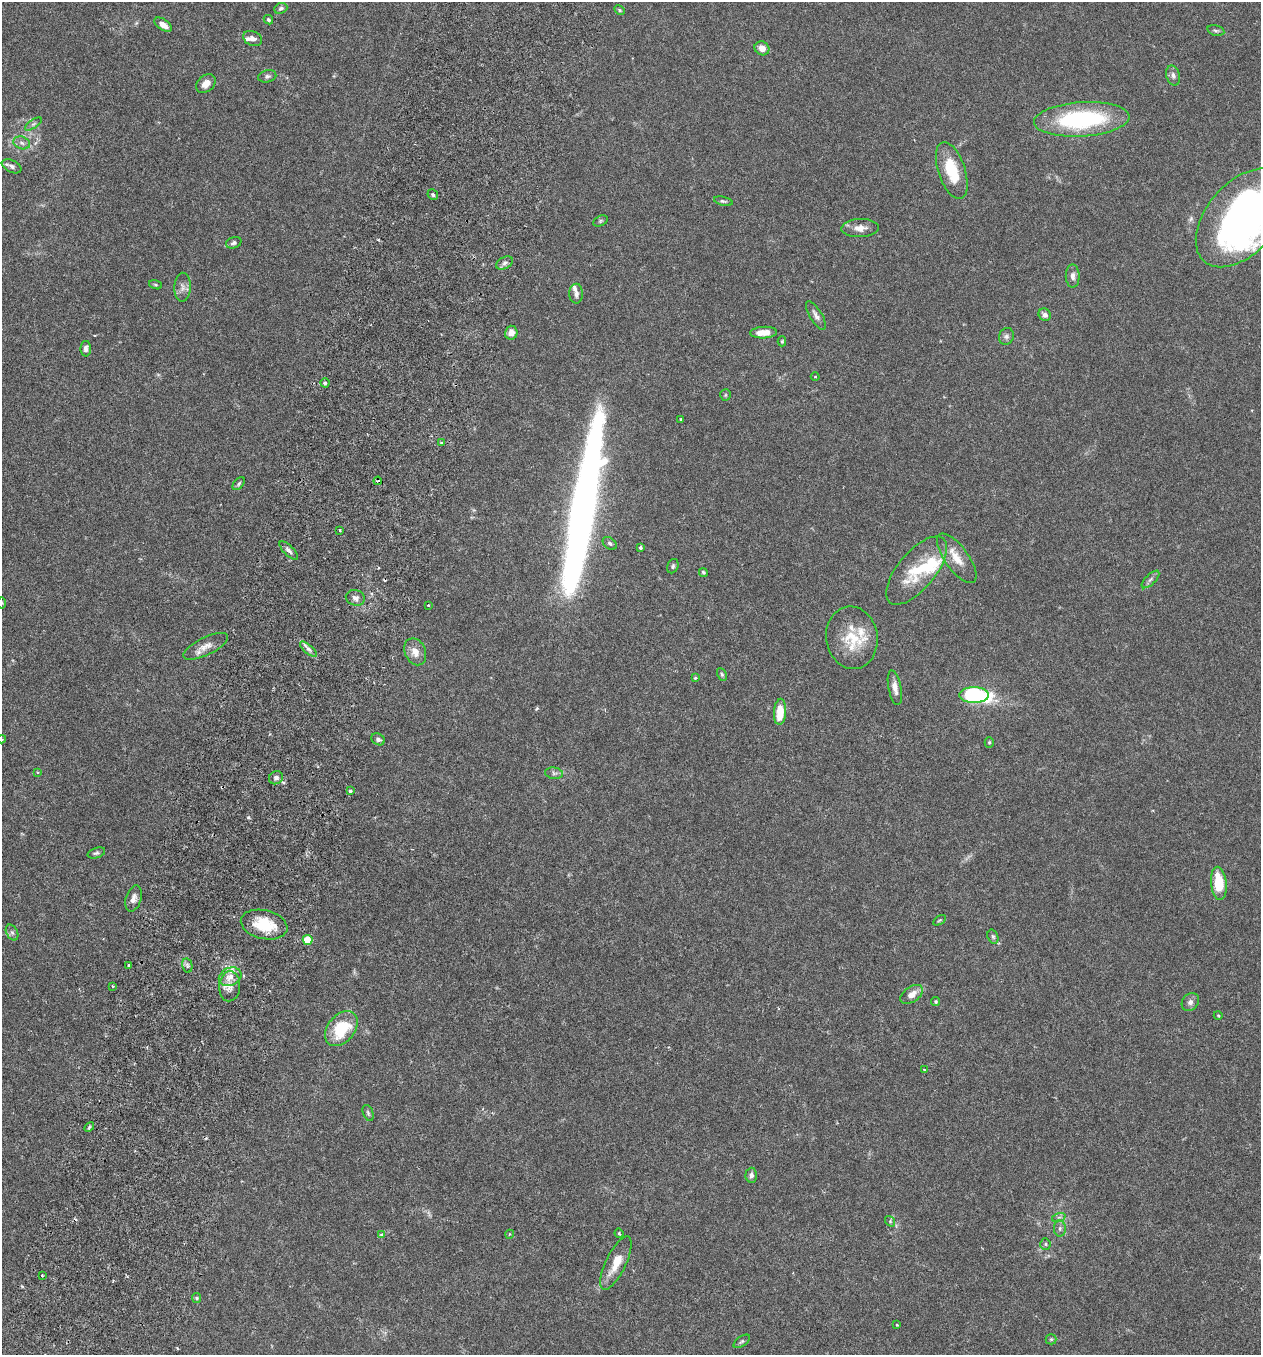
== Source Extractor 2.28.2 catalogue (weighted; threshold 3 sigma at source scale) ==
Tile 7 of 4 x 4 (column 3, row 2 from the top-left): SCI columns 2708-3966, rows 2737-4089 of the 5545 x 5467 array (HDU 1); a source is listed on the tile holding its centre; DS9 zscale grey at full resolution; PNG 1263 x 1357 px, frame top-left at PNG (2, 2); each listed source drawn as its Kron ellipse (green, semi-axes under 4 px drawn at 4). Shown black and unused: <1% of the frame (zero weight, under 3 of 6 exposures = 3% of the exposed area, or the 3 px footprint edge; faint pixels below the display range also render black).
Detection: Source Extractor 2.28.2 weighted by HDU 2 'WHT'; one run over the whole footprint, this tile lists its part. Background 0.0176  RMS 0.002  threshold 0.00801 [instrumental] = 3 sigma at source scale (4.09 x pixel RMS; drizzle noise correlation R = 1.36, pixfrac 0.8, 0.05/0.05 arcsec/px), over >= 5 px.
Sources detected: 118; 1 too faint to see at this stretch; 4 inside a brighter object's white glare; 4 cosmic-ray / hot-pixel residue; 1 long thin detection or spike segment (spike, bleed or trail) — neither listed nor drawn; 5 inside a brighter listed object's ellipse — not listed separately; the other 103 listed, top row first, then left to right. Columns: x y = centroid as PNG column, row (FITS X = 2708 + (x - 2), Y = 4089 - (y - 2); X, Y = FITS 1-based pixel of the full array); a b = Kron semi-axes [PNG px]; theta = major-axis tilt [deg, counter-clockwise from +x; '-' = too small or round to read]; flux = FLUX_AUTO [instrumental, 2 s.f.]
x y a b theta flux
281 8 7 5 22 0.48
619 10 6 4 -29 0.23
268 20 5 4 - 0.29
163 25 10 5 -34 1.3
1216 30 9 5 -13 0.36
253 38 10 7 -24 0.84
762 48 7 6 - 1.5
1173 75 10 6 -75 0.68
267 76 9 6 14 0.46
206 84 11 8 42 1.4
1082 119 48 17 4 23
33 124 10 4 33 0.41
22 143 8 6 -18 0.68
12 166 10 6 -25 0.59
952 171 29 13 -71 6.7
433 195 6 5 - 0.4
723 201 9 4 -13 0.33
1242 218 57 35 49 110
600 221 7 5 27 0.29
860 228 19 9 2 1.6
234 243 8 5 19 0.51
505 263 9 5 28 0.59
1073 276 11 7 -89 0.9
155 285 7 4 -19 0.24
183 287 14 8 88 1
576 294 10 6 90 0.72
816 315 16 6 -59 0.88
1045 315 7 5 -45 0.89
511 333 7 6 - 1
764 333 13 5 3 2.2
1006 336 8 7 - 0.57
782 341 5 4 - 0.22
86 349 8 5 89 0.7
815 377 4 3 - 0.15
325 383 4 4 - 0.34
725 395 6 5 - 0.25
681 419 3 3 - 0.14
442 443 3 3 - 0.2
378 481 4 3 - 0.84
239 484 8 4 47 0.32
340 530 3 2 - 0.21
610 543 8 5 -39 0.41
640 548 4 3 - 0.27
289 550 12 5 -44 0.63
957 558 29 11 -54 3
673 566 7 5 64 0.37
917 570 42 18 50 8
703 572 5 4 - 0.28
1150 579 11 5 45 0.55
355 598 9 7 -16 0.83
2 603 6 4 89 0.22
428 605 4 3 - 0.14
852 638 31 25 -81 6.4
206 646 24 9 26 1.7
308 649 10 4 -40 0.64
415 652 14 10 -66 1.7
722 674 7 4 -63 0.29
695 678 4 3 - 0.28
895 688 17 6 -79 1.4
974 695 14 8 0 19
780 712 13 6 86 3.5
2 739 4 3 - 0.23
378 739 7 5 -32 0.54
989 742 5 4 - 0.2
37 772 4 2 - 0.14
554 773 9 6 -8 0.53
276 778 7 6 - 0.59
350 791 4 3 - 0.32
96 853 9 5 18 0.4
1219 883 16 8 -84 5.6
134 898 13 7 74 1
940 920 7 4 31 0.22
264 925 24 14 -13 6.3
12 932 8 5 -62 0.51
993 937 7 5 -72 0.35
308 940 5 4 - 4.3
129 965 3 3 - 0.54
187 965 7 5 -79 0.43
230 977 12 9 23 1.9
112 986 4 2 - 0.14
230 986 15 10 86 1.8
912 994 12 7 35 1.6
936 1002 5 4 - 0.25
1190 1002 9 8 - 0.74
1218 1015 4 3 - 0.15
341 1029 20 13 50 7.9
924 1070 3 3 - 0.22
368 1113 8 5 -69 0.35
89 1127 6 3 46 0.29
751 1175 7 5 87 0.63
1059 1217 7 4 19 0.4
890 1221 6 4 -50 0.24
1060 1228 8 6 90 0.52
619 1233 5 3 - 0.26
382 1234 4 4 - 0.44
510 1234 4 3 - 0.14
1045 1244 6 5 - 0.28
616 1263 29 10 64 3.2
42 1275 3 2 - 0.19
197 1298 5 4 - 0.23
897 1325 4 3 - 0.14
1051 1339 5 5 - 0.25
742 1341 9 5 36 0.37
Overlapping masked pixels (flux is a lower limit): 1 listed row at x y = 378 481
Isophote crosses this tile's border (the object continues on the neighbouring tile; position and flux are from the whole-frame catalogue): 3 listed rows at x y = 1242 218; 2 603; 2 739
Unlisted compact peaks at least as high as the median listed source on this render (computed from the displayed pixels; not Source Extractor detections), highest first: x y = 248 817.